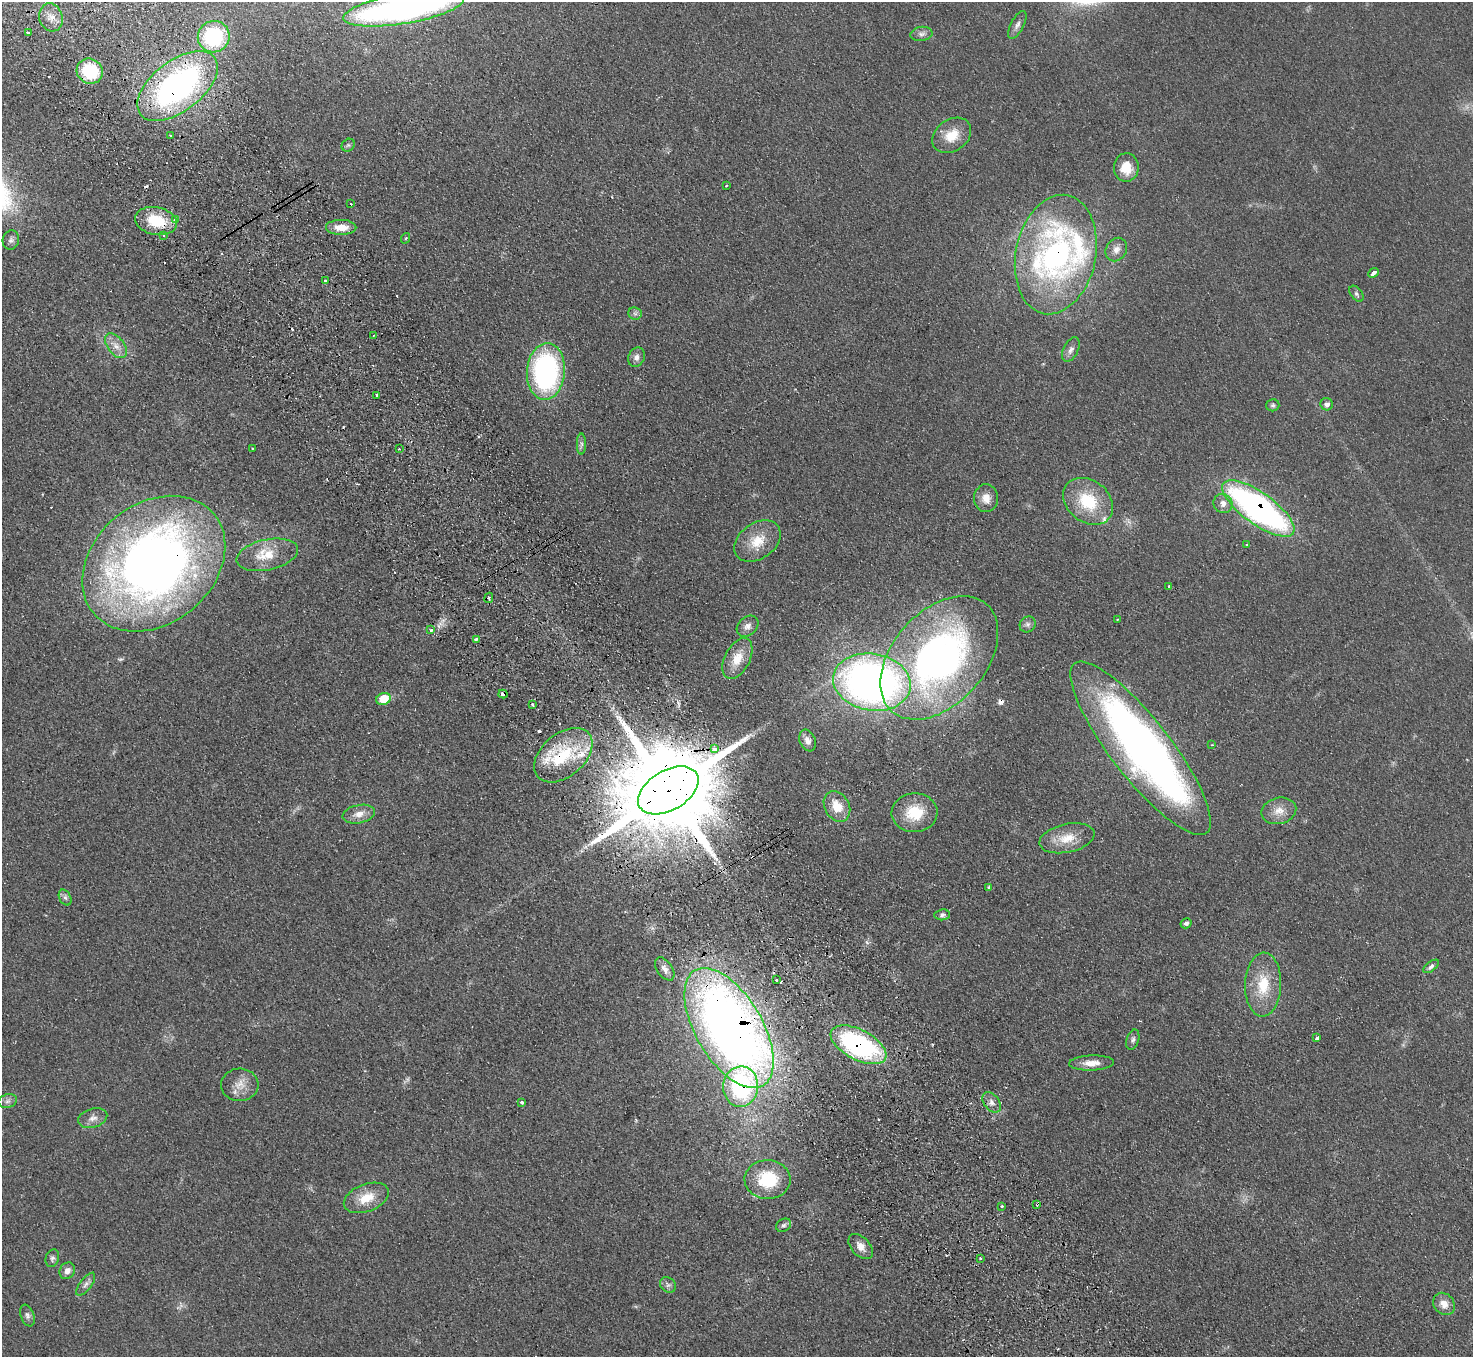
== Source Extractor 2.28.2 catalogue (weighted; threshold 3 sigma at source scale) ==
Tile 11 of 4 x 4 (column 3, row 3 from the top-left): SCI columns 2993-4463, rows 1552-2906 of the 5984 x 5950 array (HDU 1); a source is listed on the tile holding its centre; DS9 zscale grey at full resolution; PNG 1475 x 1359 px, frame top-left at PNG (2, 2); each listed source drawn as its Kron ellipse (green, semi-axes under 4 px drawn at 4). Shown black and unused: <1% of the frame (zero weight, under 2 of 3 exposures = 3% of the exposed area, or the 3 px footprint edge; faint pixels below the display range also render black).
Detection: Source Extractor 2.28.2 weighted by HDU 2 'WHT'; one run over the whole footprint, this tile lists its part. Background 0.0733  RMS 0.01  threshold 0.0457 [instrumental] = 3 sigma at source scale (4.5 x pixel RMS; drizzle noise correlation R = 1.50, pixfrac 1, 0.05/0.05 arcsec/px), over >= 5 px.
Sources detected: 122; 2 too faint to see at this stretch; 1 inside a brighter object's white glare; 13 cosmic-ray / hot-pixel residue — neither listed nor drawn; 5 inside a brighter listed object's ellipse — not listed separately; the other 101 listed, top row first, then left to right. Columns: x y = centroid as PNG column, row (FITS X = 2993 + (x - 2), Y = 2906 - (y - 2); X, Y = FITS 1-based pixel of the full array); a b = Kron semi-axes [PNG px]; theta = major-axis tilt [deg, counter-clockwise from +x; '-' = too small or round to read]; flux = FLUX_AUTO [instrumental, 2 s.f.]
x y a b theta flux
404 9 61 15 9 380
51 17 14 11 -73 7.7
1017 25 15 6 62 4.6
28 33 3 3 - 1.6
921 34 11 7 8 4.3
214 37 16 15 - 78
90 71 13 12 - 52
177 86 47 25 38 280
952 135 21 15 36 22
170 136 3 2 - 1.2
348 145 7 6 - 2.2
1126 167 14 12 -89 20
726 185 3 3 - 2
351 204 3 2 - 0.74
176 219 4 3 - 2.8
156 221 21 13 -12 39
341 227 15 7 0 16
163 235 3 3 - 1.3
406 238 5 3 - 0.95
11 240 10 8 77 3.9
1116 250 12 10 58 7.3
1056 254 60 40 78 320
1374 273 5 3 - 14
325 281 3 3 - 3.5
1356 294 9 5 -53 2.5
635 313 7 6 - 2.8
374 335 3 2 - 1.3
116 346 14 8 -53 8.4
1071 350 13 7 64 5
636 357 10 8 67 4.7
546 371 28 19 85 210
377 396 4 3 - 13
1327 404 6 6 - 3.9
1273 405 7 6 - 2.1
581 444 10 4 90 2.8
252 448 2 2 - 0.75
399 449 3 2 - 0.88
986 498 14 12 87 10
1088 501 27 21 -38 49
1223 504 10 9 - 7
1258 508 43 16 -36 380
757 541 25 17 35 24
1246 545 3 3 - 1.6
267 555 31 15 12 25
154 564 78 60 39 810
1169 586 3 3 - 3.3
489 598 5 4 - 1.5
1117 620 3 2 - 0.78
1028 624 8 7 - 3.3
748 626 12 9 41 5.8
431 630 3 3 - 5.1
476 639 4 3 - 4.3
939 658 71 46 48 440
737 659 22 12 62 18
872 682 39 28 -10 590
503 694 4 3 - 8
383 699 7 6 - 26
533 704 3 3 - 1.4
807 740 11 7 -68 6.6
1212 745 4 2 - 0.76
1141 748 107 29 -52 730
715 749 4 4 - 10
563 755 34 21 40 56
668 790 33 20 31 28000
837 806 16 12 -60 19
1279 811 17 13 14 13
915 813 23 19 3 35
359 814 16 9 12 9.7
1067 838 28 14 12 22
989 887 3 3 - 6.3
65 898 8 5 -62 3.1
942 915 8 5 5 2.6
1186 923 6 5 - 2.9
1431 966 9 4 38 2.8
665 969 13 7 -55 5.1
776 980 3 2 - 1.1
1263 985 32 18 88 36
729 1028 67 33 -59 1000
1317 1038 4 3 - 2.4
1133 1040 10 6 72 3
859 1045 30 15 -28 170
1092 1063 22 7 2 11
240 1085 19 16 4 14
741 1087 20 17 87 120
8 1101 9 6 16 3.7
522 1102 3 3 - 13
992 1102 11 7 -51 5.2
93 1118 15 9 17 7.3
768 1179 23 19 -1 48
366 1198 24 13 21 21
1037 1204 3 3 - 1.6
1002 1206 3 3 - 1.6
784 1225 8 6 29 2.8
861 1246 15 9 -48 8.5
52 1258 9 6 71 2.8
980 1258 3 2 - 1.2
67 1271 8 7 - 5.5
86 1284 14 6 53 4.3
668 1285 8 7 - 3.2
1444 1304 12 10 -48 9.3
27 1315 11 6 -70 3.6
Overlapping masked pixels (flux is a lower limit): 14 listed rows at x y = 90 71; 177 86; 156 221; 1056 254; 1258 508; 154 564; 503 694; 1141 748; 563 755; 668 790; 729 1028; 859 1045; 741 1087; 1037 1204
Isophote crosses this tile's border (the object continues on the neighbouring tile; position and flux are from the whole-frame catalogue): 1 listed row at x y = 404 9